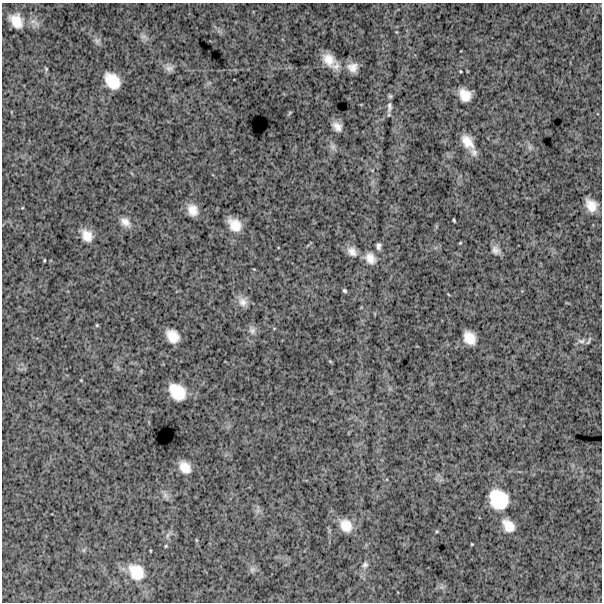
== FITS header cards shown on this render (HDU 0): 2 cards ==
NAXIS1  =                  600
NAXIS2  =                  600

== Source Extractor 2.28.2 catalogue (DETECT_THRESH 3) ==
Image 600 x 600 px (HDU 0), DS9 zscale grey, 1 PNG px = 1 image px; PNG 604 x 604 px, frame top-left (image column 1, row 600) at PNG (2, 3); no overlay
Background 1370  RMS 270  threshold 821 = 3 sigma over >= 5 px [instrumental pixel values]
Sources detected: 49; all 49 listed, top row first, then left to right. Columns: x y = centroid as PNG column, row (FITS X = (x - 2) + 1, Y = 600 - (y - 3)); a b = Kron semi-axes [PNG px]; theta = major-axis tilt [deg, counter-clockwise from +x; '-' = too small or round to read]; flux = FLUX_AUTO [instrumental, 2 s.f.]
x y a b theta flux
16 21 16 12 -55 270000
144 36 11 6 -27 74000
97 41 9 8 - 67000
328 59 18 12 -44 290000
353 67 14 12 -6 170000
169 68 11 8 -7 85000
46 69 5 4 - 21000
460 71 4 2 - 15000
112 81 16 11 -50 420000
465 95 12 9 -50 260000
389 107 16 7 86 91000
289 113 6 4 70 21000
337 126 9 7 -46 130000
467 142 16 10 -54 250000
333 147 9 8 - 70000
530 147 7 5 -89 45000
474 152 12 9 -48 89000
591 205 12 9 -55 240000
193 210 13 10 -68 200000
454 220 4 2 - 21000
125 222 15 10 -41 150000
235 225 14 10 -49 290000
87 235 14 11 -58 220000
460 243 4 3 - 16000
379 246 8 5 84 63000
496 250 13 10 -35 110000
352 252 14 10 -40 150000
370 258 16 13 -60 200000
44 260 3 2 - 16000
344 291 5 4 - 30000
243 302 14 12 -53 150000
97 325 5 4 - 20000
252 330 11 9 -71 89000
173 336 13 10 -48 270000
469 338 12 9 -56 270000
581 341 12 8 2 90000
330 361 6 3 -19 16000
177 392 16 12 -46 480000
185 467 12 9 -51 220000
165 495 7 7 - 66000
498 499 20 17 -55 730000
346 526 16 13 -52 270000
508 526 16 11 -50 250000
472 544 3 2 - 14000
166 546 4 4 - 19000
84 550 7 4 72 26000
365 565 9 7 61 61000
252 569 9 6 49 60000
136 572 21 17 -51 470000